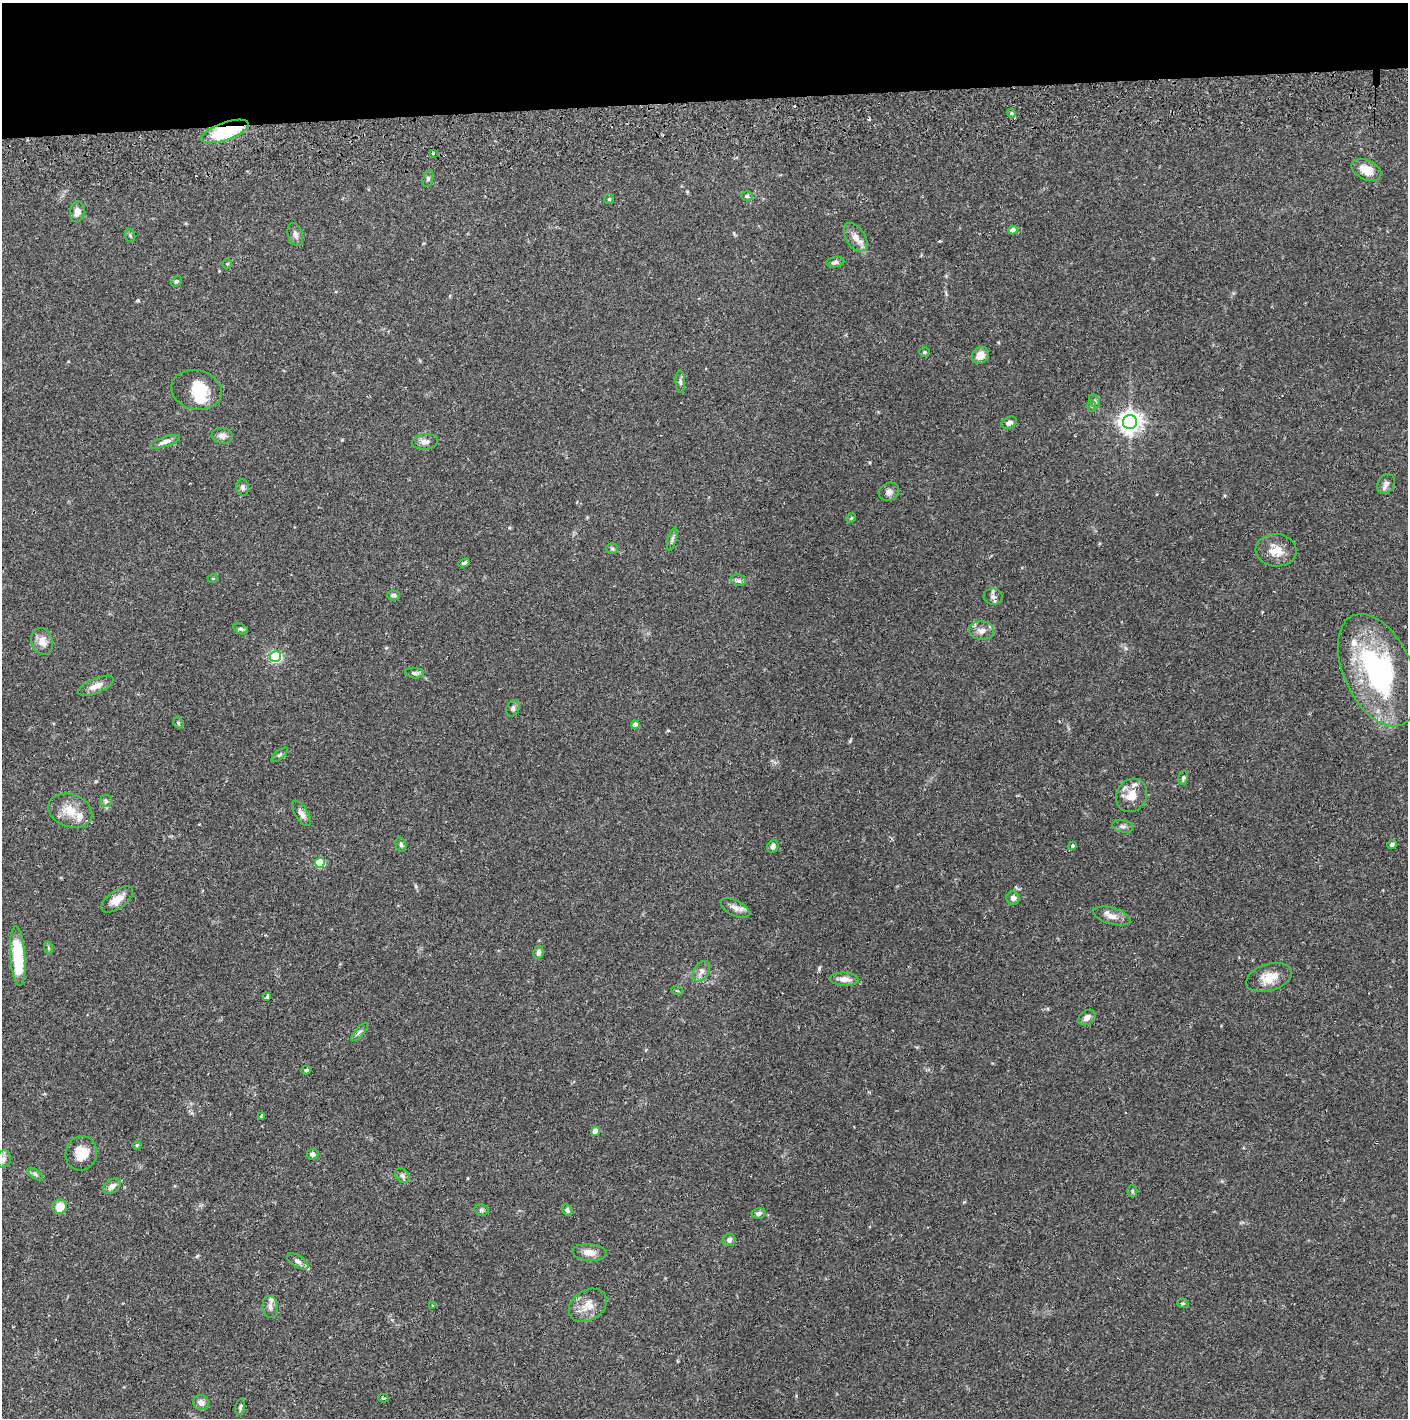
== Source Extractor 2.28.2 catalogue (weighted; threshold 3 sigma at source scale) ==
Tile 2 of 3 x 3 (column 2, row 1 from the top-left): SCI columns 1444-2849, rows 2887-4302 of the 4263 x 4373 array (HDU 1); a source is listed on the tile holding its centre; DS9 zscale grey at full resolution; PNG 1410 x 1420 px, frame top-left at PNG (2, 3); each listed source drawn as its Kron ellipse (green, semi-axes under 4 px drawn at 4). Shown black and unused: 7% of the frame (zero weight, under 2 of 3 exposures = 3% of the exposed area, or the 3 px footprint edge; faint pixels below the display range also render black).
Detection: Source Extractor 2.28.2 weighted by HDU 2 'WHT'; one run over the whole footprint, this tile lists its part. Background 0.0683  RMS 0.0049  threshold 0.0219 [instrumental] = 3 sigma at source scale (4.5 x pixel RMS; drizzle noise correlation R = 1.50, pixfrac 1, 0.05/0.05 arcsec/px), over >= 5 px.
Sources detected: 108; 2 inside a brighter object's white glare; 3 cosmic-ray / hot-pixel residue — neither listed nor drawn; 4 inside a brighter listed object's ellipse — not listed separately; the other 99 listed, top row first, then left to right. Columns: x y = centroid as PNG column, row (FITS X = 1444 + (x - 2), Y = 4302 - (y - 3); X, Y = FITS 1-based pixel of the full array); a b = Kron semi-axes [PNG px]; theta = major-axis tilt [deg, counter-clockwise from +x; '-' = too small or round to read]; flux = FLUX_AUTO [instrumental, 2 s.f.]
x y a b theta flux
1011 113 4 4 - 0.65
225 131 25 9 19 39
433 153 3 3 - 0.83
1366 170 16 9 -25 6.5
428 179 9 5 73 1
747 196 6 5 - 0.81
609 199 5 5 - 0.66
77 212 10 7 80 3.2
1013 230 5 4 - 3.1
295 235 12 7 -73 1.9
130 236 6 5 - 0.74
856 237 16 9 -57 4.1
835 262 9 5 6 1.3
227 264 4 4 - 0.46
176 281 6 4 43 0.85
924 352 5 4 - 0.62
980 355 9 7 41 4.5
680 382 11 4 -87 1.3
196 390 25 19 -12 12
1095 401 7 5 -62 0.97
1091 406 6 4 -89 0.56
1130 422 7 7 - 330
1009 423 8 5 26 1.8
222 436 10 8 -8 2.4
165 442 15 5 19 2.2
425 442 13 7 6 2.5
1386 484 10 8 53 2.1
243 487 8 6 -85 1.3
889 492 10 8 27 2
851 518 5 4 - 0.49
672 539 12 4 74 1.2
612 548 6 5 - 0.85
1276 550 20 16 -6 7.2
464 563 6 4 23 0.99
213 578 5 3 - 0.44
738 580 7 5 -13 1.3
394 595 6 5 - 1.3
993 597 9 8 - 2
241 629 7 5 -25 0.92
981 631 12 9 -3 3.3
42 641 14 10 -68 4.2
276 656 5 5 - 60
1378 670 60 34 -65 84
414 673 9 5 -7 1.3
96 686 19 7 23 4.1
513 708 8 6 65 1.4
178 723 6 4 -49 0.73
635 725 4 4 - 3.6
280 755 10 3 40 0.81
1183 778 7 4 79 0.83
1132 795 17 14 60 7.1
106 801 6 6 - 1.1
70 811 22 16 -20 8.5
302 814 14 6 -57 2.3
1123 826 10 6 -11 1.4
1392 844 5 4 - 1.3
401 845 7 5 -74 0.94
773 846 6 5 - 1.6
1072 846 3 3 - 1.9
320 863 5 5 - 22
1013 898 7 6 - 2.1
117 899 18 9 35 6.2
735 908 16 7 -28 2.8
1112 916 19 8 -16 3.8
49 948 6 4 -70 0.59
538 952 6 5 - 2.2
18 956 30 7 -86 31
701 971 11 7 57 2.4
1269 978 23 13 18 7.6
844 979 14 6 -4 3.4
677 991 6 3 -19 0.55
267 997 4 3 - 3.5
1087 1018 9 6 38 2.6
359 1032 11 4 48 1.4
306 1070 5 4 - 0.83
261 1116 3 3 - 0.67
595 1131 4 4 - 4.9
137 1145 4 4 - 0.57
81 1153 17 15 75 7.9
313 1154 6 5 - 1.4
4 1159 9 7 73 1.8
35 1174 9 4 -35 1.1
402 1176 8 6 -45 1.5
112 1186 10 6 37 2.5
1132 1191 5 5 - 0.79
60 1207 7 7 - 8
481 1210 7 5 -14 1
567 1210 6 5 - 1.3
759 1213 7 5 12 1.3
729 1240 6 6 - 1.7
589 1252 17 8 -4 4.3
298 1261 12 6 -32 1.8
1183 1303 6 4 -19 0.72
432 1305 4 3 - 0.44
588 1305 20 15 31 6.4
270 1307 11 7 -82 2.4
383 1398 5 3 - 0.85
201 1403 8 7 - 2.9
240 1407 8 4 78 0.96
Overlapping masked pixels (flux is a lower limit): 1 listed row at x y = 225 131